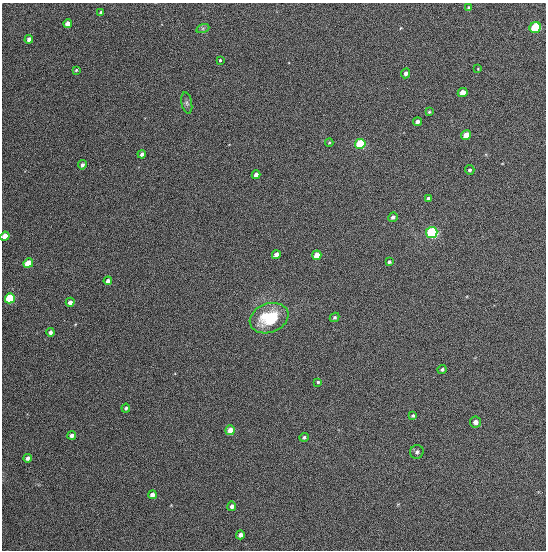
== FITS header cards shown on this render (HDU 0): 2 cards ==
NAXIS1  =                  544
NAXIS2  =                  548

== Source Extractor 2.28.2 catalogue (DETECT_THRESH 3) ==
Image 544 x 548 px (HDU 0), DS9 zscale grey, 1 PNG px = 1 image px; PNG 548 x 552 px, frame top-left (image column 1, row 548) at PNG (2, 3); each listed source drawn as its Kron ellipse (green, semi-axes under 4 px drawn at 4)
Background 1340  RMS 62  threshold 187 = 3 sigma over >= 5 px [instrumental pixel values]
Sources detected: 48; all 48 listed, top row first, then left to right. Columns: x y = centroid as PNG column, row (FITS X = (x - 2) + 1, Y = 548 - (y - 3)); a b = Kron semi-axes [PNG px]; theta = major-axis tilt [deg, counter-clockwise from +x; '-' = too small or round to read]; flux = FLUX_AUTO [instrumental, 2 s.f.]
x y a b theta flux
469 8 4 4 - 5800
101 13 4 3 - 10000
68 24 4 4 - 31000
535 27 6 5 - 270000
203 28 7 4 19 8100
29 39 4 4 - 16000
220 60 3 3 - 4800
478 69 4 2 - 2700
76 70 3 2 - 4400
406 73 5 4 - 14000
463 92 5 4 - 34000
187 103 11 5 -78 12000
429 112 4 3 - 4200
417 122 4 4 - 15000
466 135 5 5 - 52000
329 142 4 4 - 4200
360 144 5 5 - 320000
142 154 4 3 - 14000
82 165 5 4 - 13000
470 170 5 5 - 7700
256 175 4 4 - 24000
428 198 4 3 - 11000
393 217 5 4 - 13000
432 232 6 5 - 540000
5 236 5 4 - 58000
276 255 4 4 - 23000
317 255 5 4 - 51000
389 262 4 3 - 6800
28 263 5 4 - 110000
108 281 4 4 - 19000
10 298 5 4 - 230000
70 302 4 4 - 18000
335 317 5 4 - 7100
269 318 20 14 20 190000
50 332 4 4 - 14000
442 369 4 4 - 6800
318 382 4 4 - 5500
126 408 4 4 - 7800
413 416 4 3 - 5600
475 422 5 5 - 19000
230 430 5 4 - 36000
72 435 4 4 - 17000
304 437 4 4 - 8900
417 452 7 6 - 12000
27 458 4 3 - 12000
152 495 4 4 - 17000
232 506 5 4 - 14000
240 535 4 4 - 15000
At the frame edge (FLAGS 8, measured only in part): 1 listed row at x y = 5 236